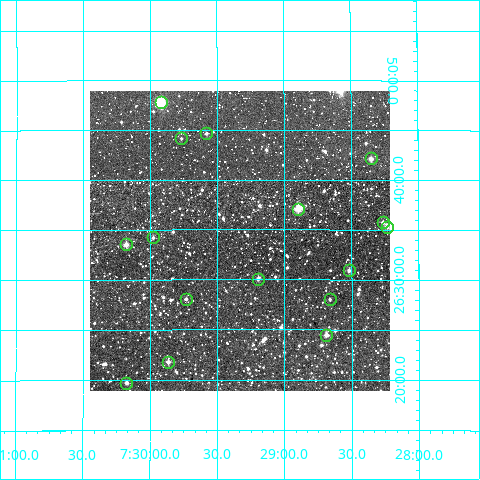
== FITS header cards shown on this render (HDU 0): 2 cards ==
NAXIS1  =                  300
NAXIS2  =                  300

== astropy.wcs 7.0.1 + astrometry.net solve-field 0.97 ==
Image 300 x 300 px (HDU 0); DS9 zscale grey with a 90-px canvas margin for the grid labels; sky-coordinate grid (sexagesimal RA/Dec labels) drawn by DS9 from the SOLVED WCS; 16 Tycho-2 reference stars matched to detected sources circled (green)
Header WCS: RA---TAN/DEC--TAN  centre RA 07:29:20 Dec +26:34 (112.33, +26.57 deg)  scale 6 arcsec/px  FOV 30.0' x 30.0'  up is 0 deg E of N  parity normal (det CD < 0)
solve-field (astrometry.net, Tycho-2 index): VERIFIED the header's WCS against the Tycho-2 star catalogue (16 matches, 0 conflicts) and refined it, rather than solving blind
Solved WCS: RA---TAN-SIP/DEC--TAN-SIP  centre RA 07:29:20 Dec +26:34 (112.33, +26.56 deg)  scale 6 arcsec/px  FOV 30.0' x 30.0'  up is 0 deg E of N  parity normal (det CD < 0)
The solver's refit moves the header's centre by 3.6 arcsec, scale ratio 1.001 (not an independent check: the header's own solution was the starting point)
Tycho-2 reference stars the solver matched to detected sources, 16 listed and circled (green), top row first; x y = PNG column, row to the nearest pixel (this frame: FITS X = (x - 90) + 1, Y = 300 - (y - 91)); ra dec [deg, ICRS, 3 dp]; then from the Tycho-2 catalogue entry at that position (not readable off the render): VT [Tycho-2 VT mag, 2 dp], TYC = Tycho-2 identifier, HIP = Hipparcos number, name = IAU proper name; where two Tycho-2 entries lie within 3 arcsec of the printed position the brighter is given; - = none
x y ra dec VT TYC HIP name
161 102 112.480 +26.796 9.28 1918-2054-1 - -
206 133 112.395 +26.744 11.91 1918-523-1 - -
181 138 112.442 +26.736 11.79 1918-594-1 - -
371 158 112.087 +26.702 11.22 1918-58-1 - -
298 209 112.225 +26.618 9.41 1918-598-1 - -
383 222 112.067 +26.596 11.63 1918-201-1 - -
387 227 112.059 +26.588 10.68 1918-144-1 - -
153 237 112.495 +26.570 11.91 1918-543-1 - -
126 244 112.545 +26.559 10.89 1918-295-1 - -
349 270 112.130 +26.515 11.26 1918-508-1 - -
258 279 112.299 +26.501 10.91 1918-342-1 - -
186 299 112.433 +26.468 11.86 1918-348-1 - -
330 299 112.165 +26.467 11.35 1918-69-1 - -
326 335 112.172 +26.408 11.14 1918-346-1 - -
168 362 112.466 +26.363 11.40 1918-152-1 - -
126 383 112.544 +26.328 11.60 1918-308-1 - -